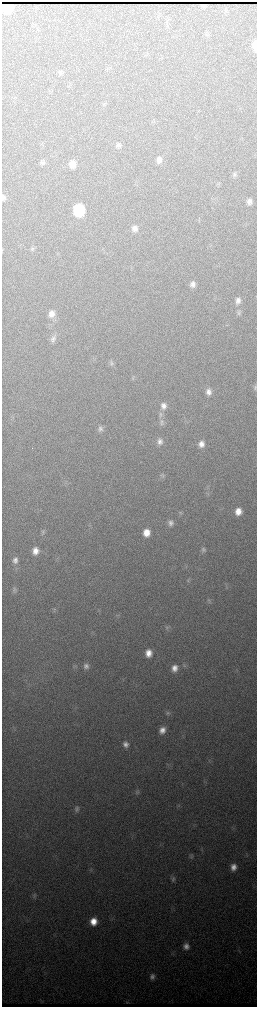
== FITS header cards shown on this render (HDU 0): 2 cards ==
NAXIS1  =                  510 / length of data axis 1
NAXIS2  =                 2010 / length of data axis 2

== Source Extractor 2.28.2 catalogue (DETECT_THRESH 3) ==
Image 510 x 2010 px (HDU 0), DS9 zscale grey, zoomed out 1/2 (1 PNG px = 2 x 2 image px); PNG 259 x 1009 px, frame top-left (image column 2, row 2010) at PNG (2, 2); no overlay
Background 3410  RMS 40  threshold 119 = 3 sigma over >= 5 px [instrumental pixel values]
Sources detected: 61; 2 cannot appear on this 1/2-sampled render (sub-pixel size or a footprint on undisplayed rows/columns) and are not listed; the other 59 listed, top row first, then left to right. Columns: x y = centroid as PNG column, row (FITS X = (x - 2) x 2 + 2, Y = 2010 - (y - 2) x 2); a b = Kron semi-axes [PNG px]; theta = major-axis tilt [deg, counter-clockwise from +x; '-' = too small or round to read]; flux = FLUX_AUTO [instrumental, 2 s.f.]
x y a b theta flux
7 7 6 6 - 300000
2 46 9 1 -90 34000
255 46 9 4 -89 110000
60 73 8 4 -73 16000
118 145 8 7 - 30000
159 160 7 6 - 40000
42 162 7 6 - 22000
72 164 7 6 - 84000
234 175 7 6 - 20000
218 184 5 3 - 8800
3 198 7 4 -89 22000
249 202 6 5 - 36000
79 210 8 7 - 770000
135 228 7 7 - 41000
33 249 6 4 18 13000
193 284 6 5 - 35000
238 300 8 7 - 43000
239 313 6 6 - 20000
51 314 9 8 - 61000
53 339 10 6 75 33000
111 363 7 5 85 19000
255 387 7 3 86 14000
209 392 7 6 - 46000
163 406 9 7 84 50000
161 414 9 5 89 28000
162 421 11 5 73 29000
100 429 8 6 74 29000
160 441 8 7 - 40000
201 444 8 7 - 56000
162 476 7 6 - 18000
238 511 8 6 83 81000
180 513 7 4 -80 12000
171 523 8 7 - 37000
43 532 7 5 83 17000
146 533 8 7 - 98000
203 550 7 6 - 23000
35 551 8 7 - 66000
15 560 9 7 88 43000
188 580 5 2 - 6900
14 590 8 5 71 22000
208 600 5 3 - 10000
54 610 5 5 - 13000
167 627 7 6 - 19000
148 653 8 6 84 77000
75 666 5 3 - 11000
86 666 7 7 - 34000
174 668 9 7 82 59000
168 713 6 6 - 17000
162 730 8 7 - 63000
126 744 8 7 - 44000
137 792 7 5 64 17000
76 809 8 5 88 23000
191 856 6 5 - 15000
233 867 8 6 81 59000
173 879 8 5 68 19000
34 895 7 4 -50 16000
93 921 8 7 - 110000
186 946 8 7 - 45000
152 976 7 6 - 32000
At the frame edge (FLAGS 8, measured only in part): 3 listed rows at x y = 2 46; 255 46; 255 387
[2 sub-pixel or undisplayed-footprint detections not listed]